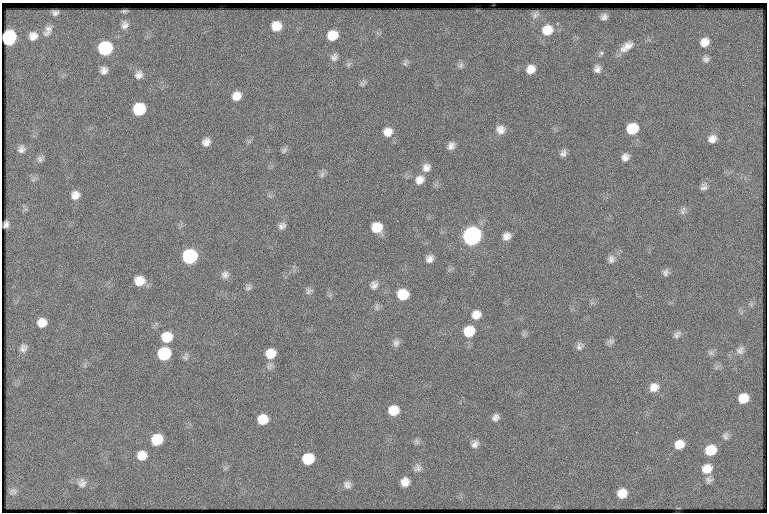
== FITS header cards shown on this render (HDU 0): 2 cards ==
NAXIS1  =                  765
NAXIS2  =                  510

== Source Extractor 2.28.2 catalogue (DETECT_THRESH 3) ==
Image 765 x 510 px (HDU 0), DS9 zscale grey, 1 PNG px = 1 image px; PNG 769 x 514 px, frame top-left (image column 1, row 510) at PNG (2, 3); no overlay
Background 125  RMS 6.6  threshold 19.7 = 3 sigma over >= 5 px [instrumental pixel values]
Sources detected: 94; all 94 listed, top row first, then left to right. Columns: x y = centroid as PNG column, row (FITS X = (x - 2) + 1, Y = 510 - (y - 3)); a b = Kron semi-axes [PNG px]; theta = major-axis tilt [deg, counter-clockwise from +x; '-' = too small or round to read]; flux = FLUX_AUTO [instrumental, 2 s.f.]
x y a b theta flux
55 13 5 4 - 1100
535 15 11 7 26 1200
604 17 6 5 - 1500
125 25 9 8 - 2000
276 26 9 8 - 6600
547 30 12 11 - 7800
48 31 14 8 63 2300
332 35 9 8 - 8100
33 36 10 9 - 2900
9 38 10 9 - 53000
704 42 10 9 - 3700
628 46 15 10 17 4000
105 48 10 9 - 40000
601 53 6 6 - 860
334 57 10 8 54 1800
706 59 9 8 - 1500
405 63 9 5 82 1000
461 65 9 6 71 1300
531 69 9 8 - 4300
597 69 8 7 - 2000
104 70 8 7 - 2200
139 75 9 8 - 2300
362 84 6 6 - 940
236 96 9 8 - 4500
139 109 9 9 - 21000
500 129 12 11 - 3200
632 129 10 9 - 13000
388 132 11 10 - 4300
712 139 10 9 - 3000
206 142 8 7 - 2600
451 146 9 7 63 2300
21 149 10 9 - 2000
284 150 9 6 53 1000
563 153 9 6 65 1700
625 157 8 7 - 2300
40 159 9 7 -78 1400
426 168 11 9 49 2900
322 175 10 6 63 1300
419 180 11 10 - 3500
704 187 9 7 57 1600
75 195 10 9 - 3300
683 212 9 7 -37 1400
6 224 6 4 68 1500
282 226 9 8 - 1900
377 227 9 9 - 9200
472 236 10 9 - 180000
506 236 9 8 - 2700
190 256 10 9 - 54000
429 259 9 8 - 2300
611 259 10 9 - 2000
665 272 9 7 68 1500
225 275 10 9 - 2000
139 281 10 10 - 6200
374 285 11 10 - 2300
248 288 9 7 63 1200
309 291 10 7 34 1300
403 294 10 9 - 11000
377 307 10 4 89 940
476 315 10 9 - 4000
42 323 8 8 - 4300
469 331 10 9 - 11000
677 334 10 6 47 1500
167 337 11 10 - 8600
611 341 10 7 9 1300
396 343 9 9 - 1700
579 346 10 8 64 1700
23 348 10 9 - 1900
740 350 12 9 54 2200
711 353 8 6 45 1200
164 354 10 9 - 26000
270 354 11 10 - 7100
185 357 8 7 - 1300
654 387 11 9 45 3800
743 398 9 8 - 6900
393 410 10 9 - 7800
495 417 8 7 - 1900
263 419 9 8 - 7900
636 432 2 2 - 270
725 436 9 7 79 1500
157 439 9 9 - 11000
416 441 10 5 -63 1100
475 444 10 7 51 2000
679 444 9 9 - 5400
710 450 10 9 - 9600
142 455 10 10 - 5200
308 459 9 9 - 13000
418 468 11 9 54 1900
707 469 12 10 35 5300
709 480 9 8 - 1500
405 482 8 8 - 3800
82 483 11 10 - 2400
347 485 10 9 - 2100
13 491 9 6 13 1200
622 493 9 8 - 5600
At the frame edge (FLAGS 8, measured only in part): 1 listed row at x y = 9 38